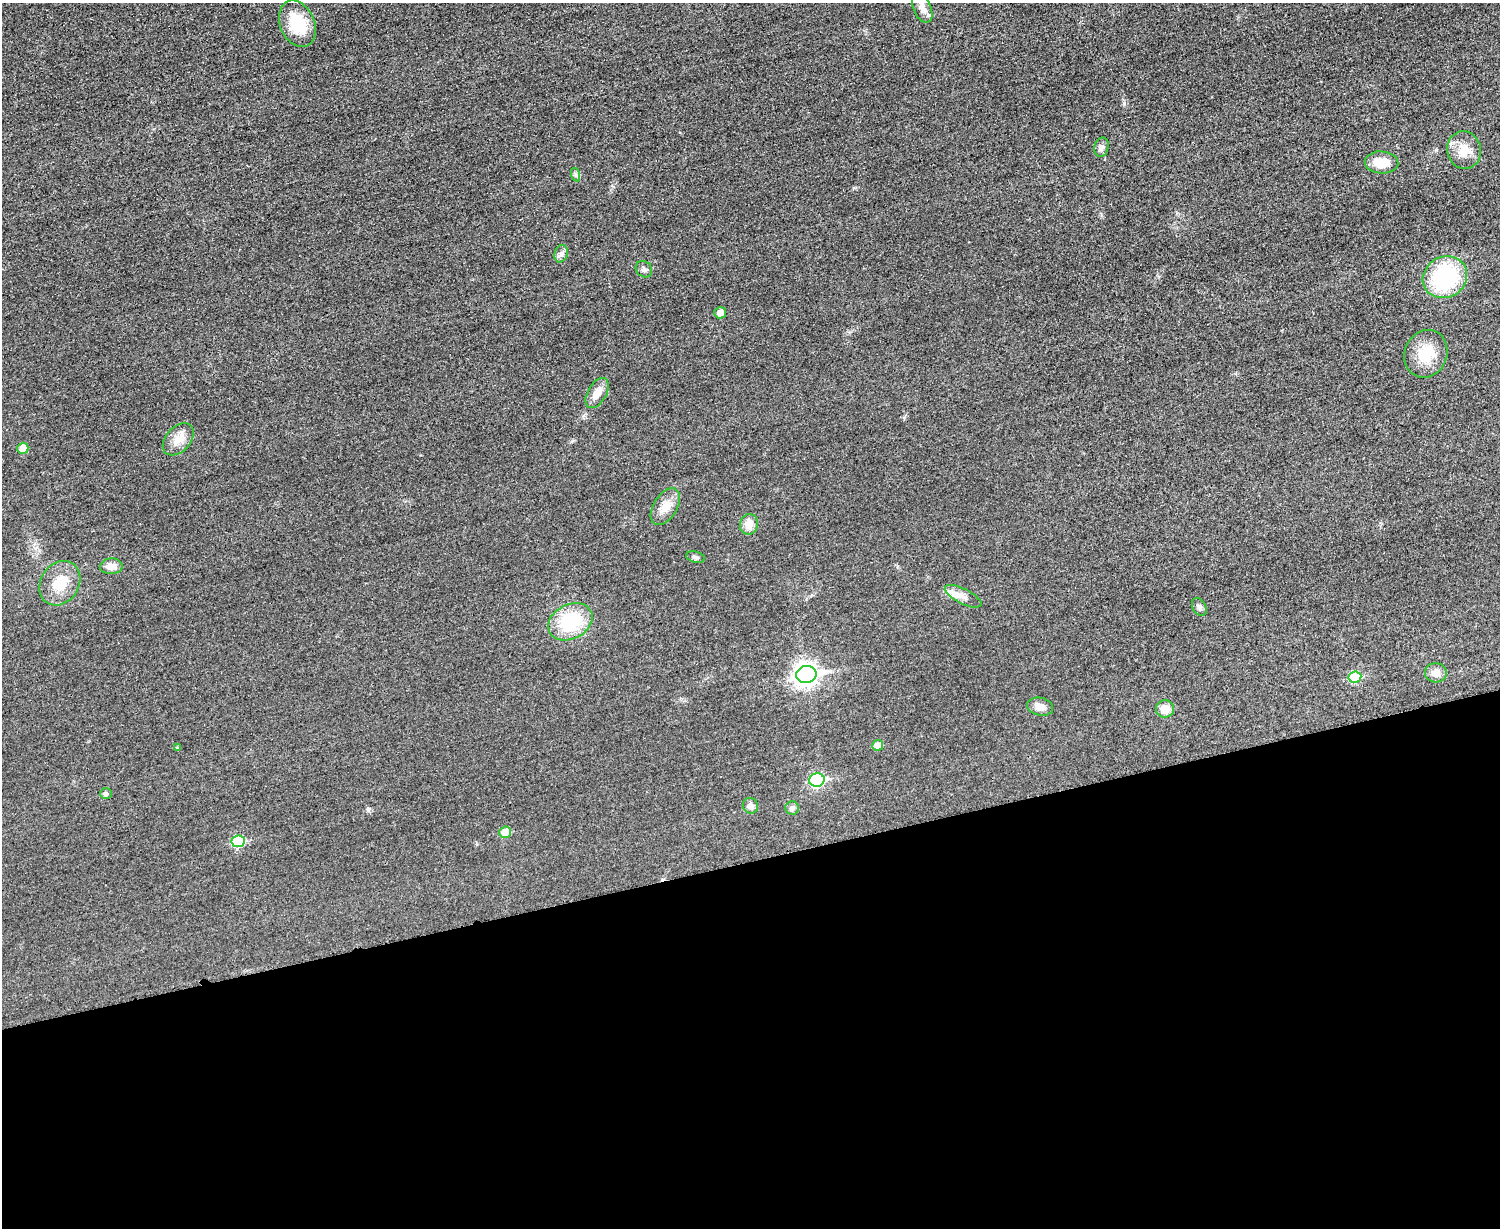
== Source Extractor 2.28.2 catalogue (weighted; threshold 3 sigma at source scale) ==
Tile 11 of 3 x 4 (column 2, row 4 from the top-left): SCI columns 1651-3148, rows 17-1242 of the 4919 x 4934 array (HDU 1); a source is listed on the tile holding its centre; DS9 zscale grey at full resolution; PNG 1502 x 1230 px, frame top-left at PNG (2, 3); each listed source drawn as its Kron ellipse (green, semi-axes under 4 px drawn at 4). Shown black and unused: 30% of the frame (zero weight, under 3 of 4 exposures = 2% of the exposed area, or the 3 px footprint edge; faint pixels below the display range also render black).
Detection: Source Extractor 2.28.2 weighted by HDU 2 'WHT'; one run over the whole footprint, this tile lists its part. Background 0.0153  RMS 0.0057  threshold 0.0258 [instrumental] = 3 sigma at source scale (4.5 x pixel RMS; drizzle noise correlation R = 1.50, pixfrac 1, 0.05/0.05 arcsec/px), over >= 5 px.
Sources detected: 35; all 35 listed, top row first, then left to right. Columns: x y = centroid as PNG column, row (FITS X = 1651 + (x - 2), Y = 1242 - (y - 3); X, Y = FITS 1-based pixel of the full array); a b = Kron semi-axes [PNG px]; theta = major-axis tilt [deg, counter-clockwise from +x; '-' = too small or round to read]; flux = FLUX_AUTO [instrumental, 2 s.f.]
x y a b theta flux
922 7 16 9 -67 4.3
297 24 24 17 -66 21
1101 147 10 7 77 2.2
1464 150 19 17 -76 9.8
1381 162 17 11 -3 9.6
576 175 7 4 -71 1.1
561 254 9 6 75 1.9
644 269 9 7 -45 1.8
1445 277 23 20 31 54
720 313 6 5 - 4.1
1426 354 24 21 67 16
597 393 16 9 59 5.6
178 439 19 12 48 6.9
23 448 5 5 - 7.4
665 507 20 11 58 7.3
749 524 10 9 - 6.4
695 557 10 5 -13 1.5
111 566 11 8 3 5
60 583 23 19 57 14
963 596 20 7 -27 4.8
1199 607 9 6 -59 1.6
570 622 23 17 27 34
1436 673 11 9 -4 4.4
806 674 10 8 11 330
1355 677 6 5 - 26
1040 707 13 9 -14 3.7
1165 709 9 8 - 7.1
878 745 5 5 - 6.5
177 748 4 4 - 0.68
817 780 8 6 9 66
106 793 6 5 - 1.7
750 806 8 7 - 2.9
792 808 6 6 - 1.5
505 832 6 5 - 9.4
238 841 7 6 - 33
Unlisted compact peaks at least as high as the median listed source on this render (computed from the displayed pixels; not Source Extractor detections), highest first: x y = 1124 103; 368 809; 1436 150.